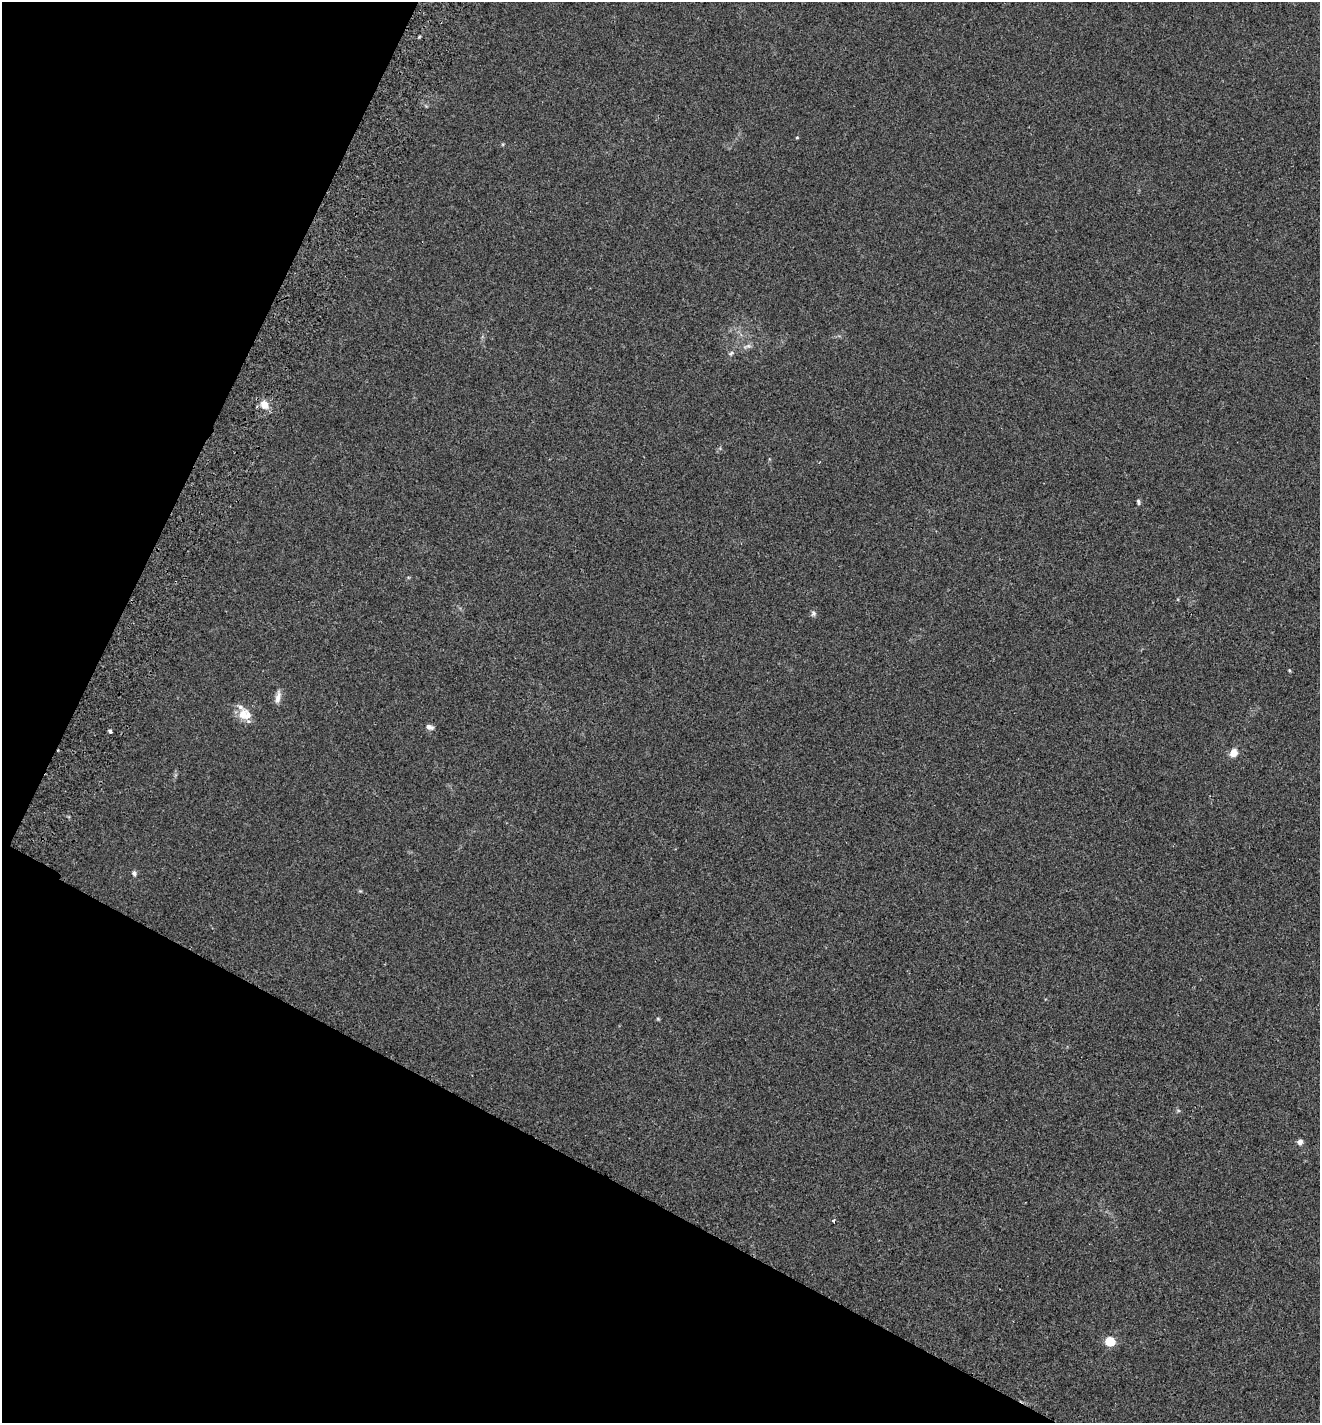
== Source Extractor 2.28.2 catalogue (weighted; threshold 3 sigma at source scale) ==
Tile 9 of 4 x 4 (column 1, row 3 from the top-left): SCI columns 200-1517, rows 1455-2875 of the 5803 x 5747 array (HDU 1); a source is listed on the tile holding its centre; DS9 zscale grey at full resolution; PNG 1322 x 1425 px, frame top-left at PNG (2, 2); no overlay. Shown black and unused: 26% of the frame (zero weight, under 2 of 3 exposures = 3% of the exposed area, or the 3 px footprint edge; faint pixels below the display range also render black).
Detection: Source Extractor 2.28.2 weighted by HDU 2 'WHT'; one run over the whole footprint, this tile lists its part. Background 0.0531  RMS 0.0077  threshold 0.0346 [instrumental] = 3 sigma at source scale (4.5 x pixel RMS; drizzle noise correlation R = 1.50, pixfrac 1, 0.05/0.05 arcsec/px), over >= 5 px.
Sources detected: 17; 1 inside a brighter listed object's ellipse — not listed separately; the other 16 listed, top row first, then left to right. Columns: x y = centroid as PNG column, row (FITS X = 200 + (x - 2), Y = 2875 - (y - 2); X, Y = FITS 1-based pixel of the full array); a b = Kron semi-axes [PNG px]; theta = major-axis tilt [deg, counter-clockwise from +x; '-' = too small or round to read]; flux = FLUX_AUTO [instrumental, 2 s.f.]
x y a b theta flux
797 137 5 3 - 0.62
747 346 11 5 14 2.4
731 353 7 4 45 1.3
264 404 12 9 -60 7.9
1138 502 7 5 -74 1.5
813 613 8 7 - 1.9
1289 670 4 3 - 0.83
278 697 18 6 79 4.3
244 714 16 12 -14 12
429 727 9 6 -20 3.1
110 731 4 3 - 2.7
1234 753 12 10 57 5.2
134 873 7 5 -75 1.6
1300 1142 6 5 - 3.3
833 1221 3 3 - 9.5
1110 1341 5 5 - 49